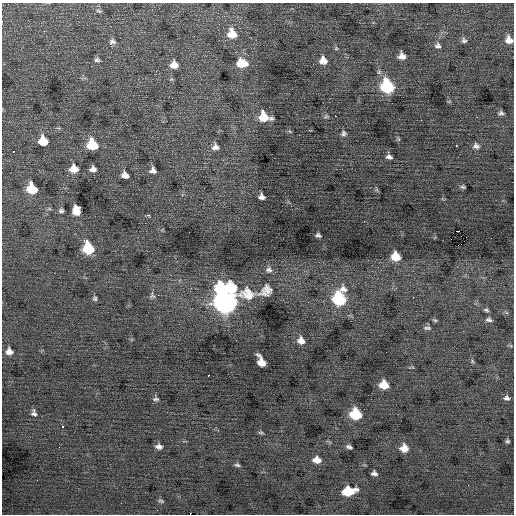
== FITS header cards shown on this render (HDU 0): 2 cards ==
NAXIS1  =                  512 / Axis length
NAXIS2  =                  512 / Axis length

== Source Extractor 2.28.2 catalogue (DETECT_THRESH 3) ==
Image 512 x 512 px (HDU 0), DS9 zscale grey, 1 PNG px = 1 image px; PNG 516 x 516 px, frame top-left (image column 1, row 512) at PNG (2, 3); no overlay
Background 2.65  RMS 0.9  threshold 2.71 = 3 sigma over >= 5 px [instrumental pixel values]
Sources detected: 73; all 73 listed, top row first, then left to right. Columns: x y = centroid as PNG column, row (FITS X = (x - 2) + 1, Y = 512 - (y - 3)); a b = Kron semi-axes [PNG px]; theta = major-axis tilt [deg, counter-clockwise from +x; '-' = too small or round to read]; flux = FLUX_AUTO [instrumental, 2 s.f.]
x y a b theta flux
99 11 8 4 -26 100
232 34 10 8 -60 910
464 40 7 6 - 170
509 40 8 7 - 510
112 42 9 7 -6 200
438 46 8 6 -28 260
336 48 5 5 - 78
402 56 7 6 - 390
97 60 7 5 -4 130
323 61 9 8 - 540
242 63 11 8 -7 1000
174 65 8 7 - 550
387 87 10 8 -65 5400
501 113 8 5 -22 170
326 116 8 4 14 100
335 116 2 2 - 290
264 117 10 8 -26 1400
421 120 3 2 - 45
344 133 7 7 - 160
43 141 8 7 - 1400
92 145 9 8 - 2100
456 146 2 2 - 190
476 146 9 8 - 230
215 147 10 9 - 360
13 151 3 2 - 56
389 157 6 4 -19 190
74 169 8 7 - 710
93 169 6 5 - 280
153 171 6 6 - 240
125 175 7 5 -30 380
463 187 5 4 - 95
32 189 8 7 - 1900
262 197 6 5 - 270
76 210 9 7 -84 770
61 211 5 5 - 130
364 221 3 2 - 97
458 231 3 2 - 2300
189 232 2 2 - 38
318 235 5 4 - 120
451 239 2 2 - 26
459 245 6 2 19 300
88 248 9 8 - 2900
396 257 8 7 - 1100
269 270 9 8 - 230
152 296 9 7 -65 160
95 298 7 5 -61 130
339 299 13 10 79 4800
226 302 23 15 22 35000
486 310 7 4 -16 110
435 320 7 4 -26 90
489 320 8 5 -3 170
427 328 11 5 -1 160
301 341 10 8 -55 480
9 351 7 7 - 360
472 361 6 4 -50 83
261 362 11 6 -65 750
208 375 3 2 - 140
384 385 8 7 - 1000
507 398 7 6 - 190
156 399 9 5 1 130
34 413 9 7 -80 210
355 414 9 8 - 2800
62 426 3 2 - 360
261 433 8 4 -7 98
507 441 4 3 - 100
159 447 8 6 -5 270
349 447 6 4 -19 160
404 448 8 7 - 710
317 460 9 7 -11 550
237 465 7 4 -18 120
374 473 6 4 -14 200
348 491 10 7 8 2300
161 501 8 4 -18 100
At the frame edge (FLAGS 8, measured only in part): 1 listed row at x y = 509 40